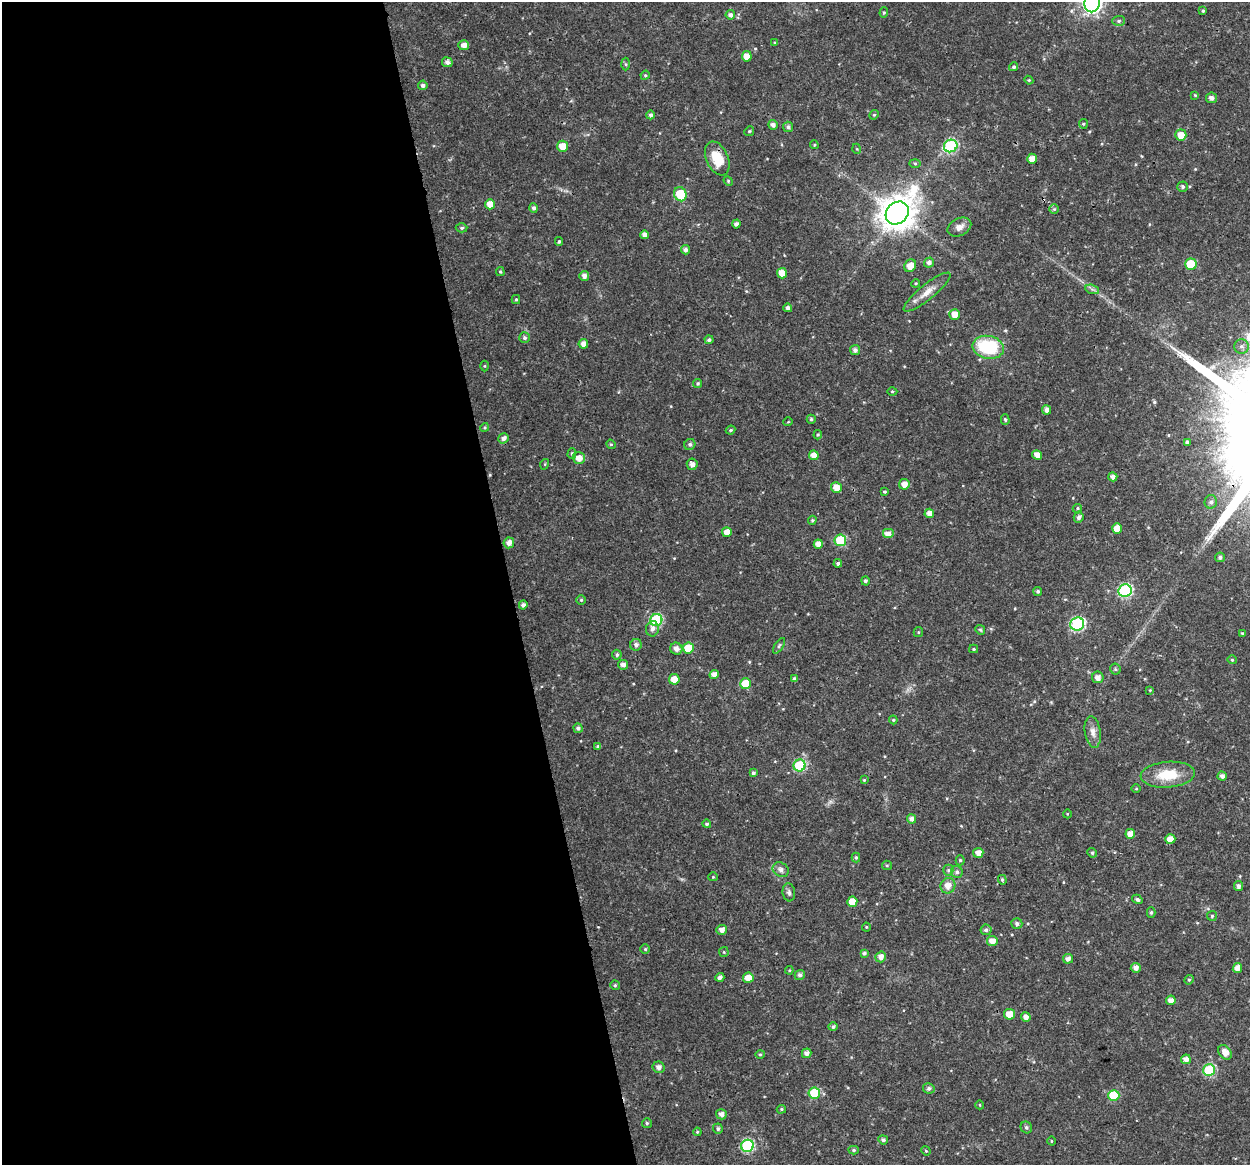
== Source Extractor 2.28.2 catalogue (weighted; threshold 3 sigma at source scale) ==
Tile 9 of 4 x 4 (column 1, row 3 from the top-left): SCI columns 1-1248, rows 1202-2364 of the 4992 x 4776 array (HDU 1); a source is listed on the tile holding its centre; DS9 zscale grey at full resolution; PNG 1252 x 1167 px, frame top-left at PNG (2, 2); each listed source drawn as its Kron ellipse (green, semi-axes under 4 px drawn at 4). Shown black and unused: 41% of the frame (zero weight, under 3 of 4 exposures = <1% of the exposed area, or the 3 px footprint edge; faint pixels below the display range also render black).
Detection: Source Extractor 2.28.2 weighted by HDU 2 'WHT'; one run over the whole footprint, this tile lists its part. Background 0.0239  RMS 0.0019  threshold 0.00876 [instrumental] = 3 sigma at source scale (4.5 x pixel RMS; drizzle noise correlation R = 1.50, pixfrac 1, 0.0396/0.0396 arcsec/px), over >= 5 px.
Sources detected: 199; all 199 listed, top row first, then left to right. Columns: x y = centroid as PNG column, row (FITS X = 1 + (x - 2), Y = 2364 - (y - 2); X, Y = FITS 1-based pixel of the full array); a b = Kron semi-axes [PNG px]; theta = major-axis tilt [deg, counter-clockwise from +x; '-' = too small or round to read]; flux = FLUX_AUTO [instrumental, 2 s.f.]
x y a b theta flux
1092 3 9 8 - 91
1203 11 4 4 - 0.29
884 13 5 4 - 0.26
730 15 5 4 - 0.68
1119 21 6 5 - 0.4
775 43 4 3 - 0.19
464 45 5 5 - 1.3
747 56 5 5 - 2
447 62 5 5 - 0.76
626 64 6 4 -88 0.27
1014 67 4 4 - 0.33
645 75 5 4 - 0.25
1029 80 4 4 - 0.22
423 85 4 4 - 0.62
1195 95 4 4 - 0.18
1211 98 5 5 - 0.76
650 115 4 4 - 0.5
874 115 5 4 - 0.25
1083 124 5 4 - 0.24
773 125 5 4 - 0.8
788 127 5 5 - 0.57
749 131 5 4 - 0.25
1181 135 5 5 - 2.3
814 145 4 4 - 0.24
563 146 5 5 - 2.4
951 146 7 6 - 21
857 149 5 3 - 0.18
717 158 18 11 -66 4.5
1032 159 5 5 - 1.6
915 163 6 4 -2 0.25
728 181 5 4 - 0.22
1183 187 5 5 - 0.44
680 194 7 6 - 6.6
490 204 5 5 - 2.2
534 208 4 4 - 0.53
1054 209 5 5 - 0.29
897 213 12 10 46 390
736 224 4 4 - 0.69
959 227 12 8 26 1.4
462 228 6 4 2 0.37
645 235 4 4 - 1.1
559 241 4 3 - 0.27
685 250 4 4 - 0.68
929 262 5 5 - 0.72
1191 264 6 5 - 6.8
910 266 6 5 - 1.8
500 272 4 3 - 0.27
782 273 5 5 - 2.3
584 276 5 5 - 0.84
916 283 4 3 - 0.17
1092 289 7 4 -18 0.46
927 292 29 7 39 2.2
516 299 4 4 - 0.24
788 308 4 4 - 0.7
955 314 5 5 - 2
525 338 5 5 - 0.47
709 340 4 4 - 0.41
583 344 5 5 - 1.2
1241 346 7 7 - 0.75
988 347 16 11 -11 12
855 350 5 5 - 0.73
484 366 5 3 - 0.19
698 383 4 4 - 0.32
892 391 5 3 - 0.19
1047 410 4 4 - 0.89
811 419 4 4 - 0.35
1005 419 5 4 - 0.3
788 422 5 3 - 0.15
485 428 4 4 - 0.24
730 430 5 3 - 0.25
818 435 4 3 - 0.23
503 438 5 5 - 0.76
1187 442 4 4 - 0.42
611 444 5 4 - 0.24
690 444 6 5 - 0.44
572 454 5 4 - 0.31
814 455 5 5 - 1.5
1037 455 5 4 - 1.3
579 458 6 6 - 1.5
545 464 5 3 - 0.17
692 464 6 5 - 0.85
1113 477 4 4 - 0.86
904 484 5 5 - 1.5
836 487 5 5 - 2
884 492 3 3 - 0.28
1211 502 7 6 - 0.57
1077 508 5 4 - 0.25
929 513 4 4 - 1.2
1079 517 5 4 - 0.63
812 520 4 3 - 0.25
1117 528 5 5 - 2.4
727 532 5 4 - 1.5
888 534 6 5 - 1.3
840 540 6 5 - 10
509 543 5 5 - 1.2
818 544 4 4 - 1.3
1220 557 5 5 - 0.54
838 563 4 4 - 0.41
865 581 4 4 - 0.48
1038 591 4 4 - 0.41
1125 591 6 6 - 26
581 600 4 4 - 0.28
523 605 4 4 - 0.75
656 620 6 6 - 17
1077 624 7 6 - 26
652 629 8 6 80 0.91
980 630 5 4 - 0.24
918 632 5 4 - 0.25
1242 633 3 3 - 0.19
636 645 6 5 - 0.68
779 646 9 3 56 0.32
688 648 5 5 - 4.3
676 649 6 6 - 1
974 649 4 4 - 0.23
617 655 5 4 - 0.44
1232 660 4 4 - 0.21
623 665 5 5 - 0.89
1115 669 5 5 - 0.32
714 675 4 4 - 1.1
1098 677 6 5 - 1
674 679 5 5 - 2.8
794 679 4 4 - 0.55
745 684 5 5 - 4.9
1150 690 4 3 - 0.16
893 720 4 4 - 0.24
578 728 5 4 - 0.54
1093 732 16 8 -81 1.3
598 746 4 3 - 0.33
799 765 6 6 - 15
753 773 4 4 - 0.4
1168 775 27 13 5 5.7
1222 776 4 4 - 0.85
864 780 4 4 - 0.23
1136 789 4 3 - 0.19
1067 814 4 3 - 0.15
912 819 5 4 - 0.76
707 824 4 4 - 0.38
1130 834 5 4 - 1.4
1170 839 5 5 - 1.5
978 853 5 5 - 1.5
1092 853 5 4 - 0.31
856 858 5 4 - 0.34
960 860 5 4 - 0.29
887 865 5 4 - 0.25
781 870 8 7 - 0.82
948 870 5 5 - 0.33
957 872 6 5 - 0.54
713 877 4 4 - 0.21
1002 880 5 4 - 0.28
948 886 8 7 - 1.6
1238 886 5 4 - 0.62
789 892 9 6 -82 0.57
1137 899 5 4 - 0.45
852 902 5 5 - 3
1151 912 5 4 - 0.31
1212 916 5 5 - 0.29
1017 924 5 5 - 0.54
866 927 4 4 - 0.19
722 930 5 5 - 1.1
986 930 5 5 - 0.45
992 941 5 5 - 1.6
645 949 5 5 - 0.28
724 952 5 5 - 0.24
864 953 4 3 - 0.43
881 957 5 5 - 1.2
1068 959 5 5 - 0.83
1136 968 5 5 - 1
1237 968 5 4 - 1.4
789 970 4 4 - 0.22
800 975 5 5 - 0.58
720 977 4 4 - 0.59
748 978 5 5 - 2.5
1189 980 5 4 - 0.27
615 985 5 4 - 0.3
1171 1000 5 4 - 1.3
1009 1014 5 5 - 2.7
1026 1017 5 4 - 1.1
833 1027 4 4 - 0.41
1225 1052 8 5 -55 1.7
807 1053 5 4 - 1
760 1054 4 4 - 0.25
1186 1059 5 5 - 1.2
659 1067 6 6 - 0.9
1209 1070 6 5 - 13
929 1088 6 5 - 0.56
814 1093 6 5 - 7.9
1114 1095 6 5 - 8.1
980 1105 4 3 - 0.16
781 1109 5 4 - 0.25
721 1114 5 5 - 0.95
647 1123 5 5 - 0.32
1026 1127 6 5 - 0.45
718 1129 5 5 - 0.41
697 1132 4 3 - 0.23
883 1140 5 4 - 0.48
1051 1141 4 3 - 0.18
747 1146 6 6 - 20
854 1150 5 4 - 0.33
926 1151 5 3 - 0.22
Overlapping masked pixels (flux is a lower limit): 1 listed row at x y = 897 213
Isophote crosses this tile's border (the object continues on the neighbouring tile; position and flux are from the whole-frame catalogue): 1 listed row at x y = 1092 3